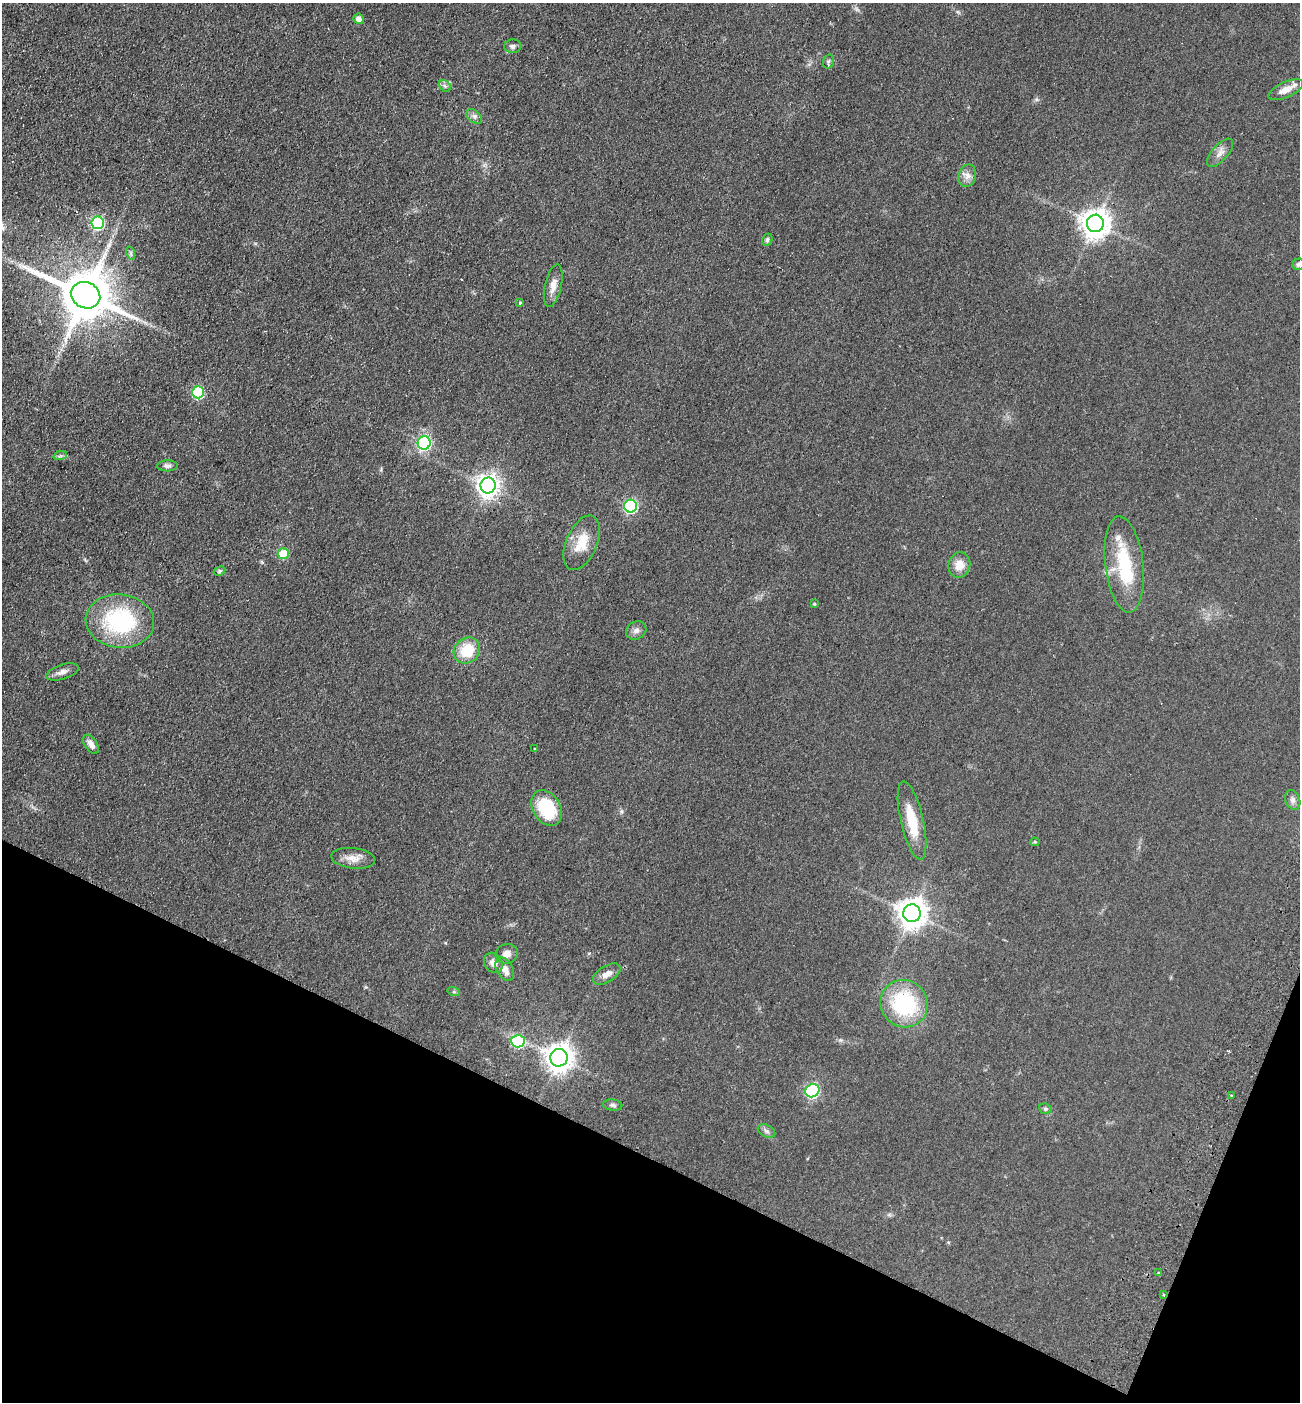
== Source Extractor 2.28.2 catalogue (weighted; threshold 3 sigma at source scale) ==
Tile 15 of 4 x 4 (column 3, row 4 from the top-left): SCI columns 2793-4090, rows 27-1426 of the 5718 x 5651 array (HDU 1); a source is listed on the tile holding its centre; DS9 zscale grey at full resolution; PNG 1302 x 1404 px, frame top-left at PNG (2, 3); each listed source drawn as its Kron ellipse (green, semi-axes under 4 px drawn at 4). Shown black and unused: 20% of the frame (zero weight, under 2 of 3 exposures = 3% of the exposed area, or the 3 px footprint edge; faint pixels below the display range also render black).
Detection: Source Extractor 2.28.2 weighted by HDU 2 'WHT'; one run over the whole footprint, this tile lists its part. Background 0.0766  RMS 0.0099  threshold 0.0447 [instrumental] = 3 sigma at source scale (4.5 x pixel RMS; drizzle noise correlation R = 1.50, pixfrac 1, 0.05/0.05 arcsec/px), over >= 5 px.
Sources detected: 57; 2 inside a brighter listed object's ellipse — not listed separately; the other 55 listed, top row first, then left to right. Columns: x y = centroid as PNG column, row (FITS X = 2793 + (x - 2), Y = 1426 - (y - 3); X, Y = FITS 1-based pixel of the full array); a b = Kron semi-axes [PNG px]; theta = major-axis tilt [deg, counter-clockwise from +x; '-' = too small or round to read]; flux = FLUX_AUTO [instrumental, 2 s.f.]
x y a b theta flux
358 19 5 5 - 6.5
513 46 8 7 - 3
828 61 7 5 71 2
445 86 7 5 -45 2.3
1286 90 19 7 24 11
474 116 9 5 -41 3.3
1220 153 17 8 49 6.4
967 176 11 8 77 5.8
98 223 6 6 - 120
1095 223 9 8 - 1200
767 240 6 5 - 1.9
131 253 7 4 -72 1.8
1298 264 6 5 - 2.1
553 286 22 8 77 8.4
85 295 15 13 -26 5200
520 303 3 3 - 2.6
198 392 6 6 - 82
424 443 6 6 - 160
60 456 7 4 18 2
167 466 10 5 1 3.2
488 485 8 7 - 680
631 506 6 6 - 140
582 543 29 15 66 22
283 554 5 5 - 34
1124 564 48 19 -83 56
959 565 12 11 - 12
220 571 6 4 28 1.6
814 604 4 3 - 1.2
120 621 34 27 -7 99
636 630 10 8 27 4.2
467 650 14 12 43 28
62 672 17 7 17 5.8
91 744 11 6 -55 5.2
535 749 3 3 - 2
1293 800 10 7 -66 3.9
547 808 19 13 -58 48
912 820 40 11 -77 31
1035 842 5 4 - 1.3
353 858 22 10 -6 9.8
912 913 9 8 - 1200
507 954 11 9 13 6.6
493 963 11 8 -55 6.7
505 969 12 8 -60 8.3
607 974 15 8 31 7.1
454 992 6 4 -18 1.4
904 1004 24 23 - 81
518 1041 6 6 - 100
559 1058 9 8 - 1100
812 1091 7 6 - 140
1231 1096 3 2 - 1.1
613 1105 10 5 -6 2.7
1045 1109 6 5 - 1.8
767 1131 9 6 -27 2.8
1159 1273 4 4 - 1.4
1164 1295 3 2 - 1.1
Overlapping masked pixels (flux is a lower limit): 1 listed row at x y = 1164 1295
Isophote crosses this tile's border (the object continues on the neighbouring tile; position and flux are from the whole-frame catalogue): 1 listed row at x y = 1298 264